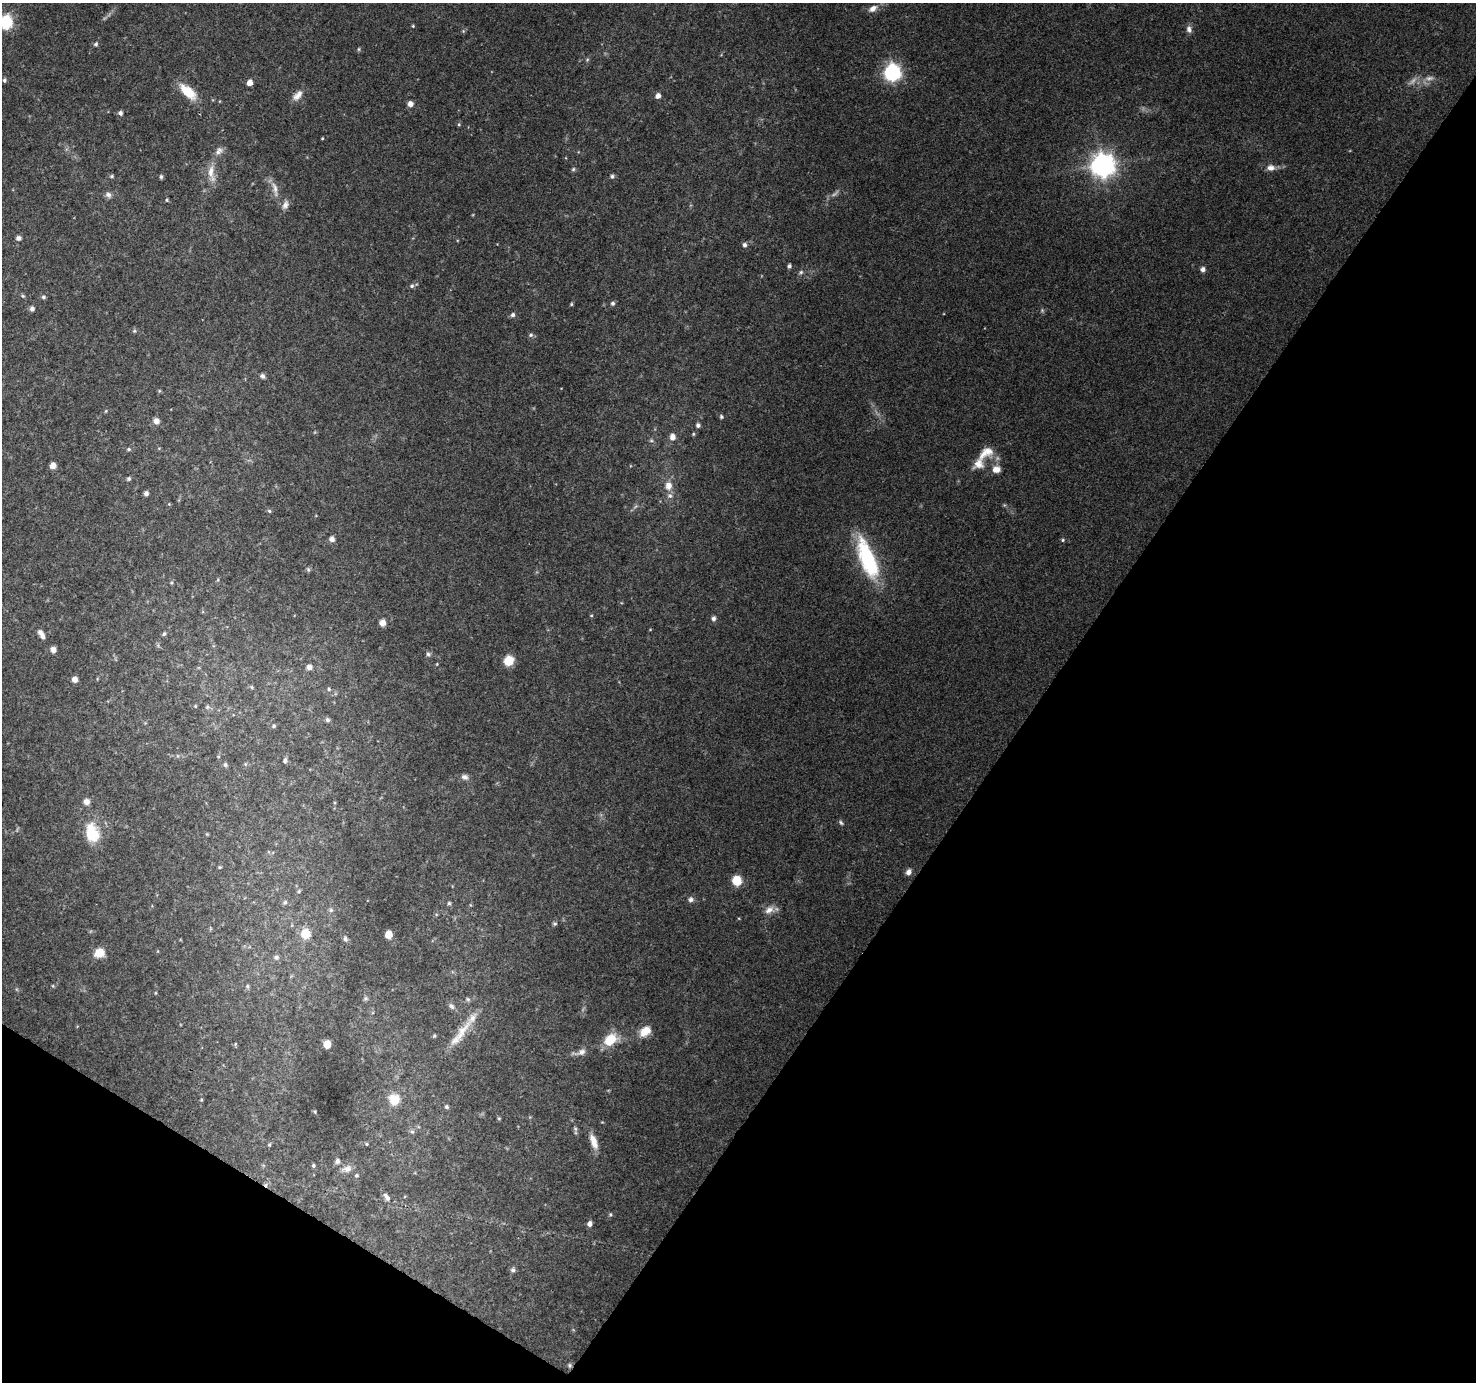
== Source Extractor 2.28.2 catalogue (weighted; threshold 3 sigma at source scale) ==
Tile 15 of 4 x 4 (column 3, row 4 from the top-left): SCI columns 2947-4420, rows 188-1567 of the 5900 x 5964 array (HDU 1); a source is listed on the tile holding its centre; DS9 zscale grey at full resolution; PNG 1478 x 1384 px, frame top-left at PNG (2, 3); no overlay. Shown black and unused: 34% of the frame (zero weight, under 3 of 4 exposures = <1% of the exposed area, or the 3 px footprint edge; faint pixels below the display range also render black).
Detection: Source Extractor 2.28.2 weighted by HDU 2 'WHT'; one run over the whole footprint, this tile lists its part. Background 0.114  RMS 0.0065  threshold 0.0294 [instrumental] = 3 sigma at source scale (4.5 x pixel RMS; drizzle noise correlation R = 1.50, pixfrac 1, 0.0396/0.0396 arcsec/px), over >= 5 px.
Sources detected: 148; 3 too faint to see at this stretch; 1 cosmic-ray / hot-pixel residue — not listed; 3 inside a brighter listed object's ellipse — not listed separately; the other 141 listed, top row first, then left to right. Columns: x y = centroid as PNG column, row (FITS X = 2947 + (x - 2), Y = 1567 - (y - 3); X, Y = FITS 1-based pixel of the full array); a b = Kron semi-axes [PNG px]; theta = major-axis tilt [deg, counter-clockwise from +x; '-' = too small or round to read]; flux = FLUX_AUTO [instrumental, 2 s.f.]
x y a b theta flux
873 8 12 7 31 4.7
6 22 12 10 86 29
413 26 4 4 - 0.73
1189 29 9 7 -76 3.1
463 31 5 5 - 0.85
96 44 6 5 - 1.3
359 49 6 4 90 0.8
587 60 6 4 46 0.88
892 72 7 7 - 230
1429 78 14 7 6 4.6
4 80 5 4 - 1.3
250 82 5 4 - 6.6
188 92 25 11 -42 16
297 95 16 9 44 5.2
658 96 5 5 - 4.2
410 104 7 7 - 3.2
120 113 5 5 - 2.2
459 124 5 4 - 0.92
322 138 3 3 - 0.55
219 151 12 9 39 3.7
1102 165 8 8 - 660
1271 168 11 8 -3 4.3
573 169 6 5 - 1.1
211 173 28 9 -84 9
112 176 6 5 - 1
612 176 5 5 - 1.5
161 177 6 4 90 1.2
275 189 25 7 -77 5.8
108 195 9 7 -44 2.5
167 200 5 4 - 0.82
285 205 13 8 71 3.7
18 238 7 6 - 2
745 245 6 5 - 1.8
789 266 5 4 - 1.6
1203 269 5 5 - 3.2
801 272 7 6 - 1.6
412 286 6 5 - 1.6
23 296 5 5 - 0.95
43 297 6 6 - 1.3
613 303 5 5 - 1.6
571 304 5 4 - 0.85
32 309 6 6 - 2.1
513 315 6 6 - 1.7
134 331 5 5 - 1.1
531 335 6 5 - 1.5
262 376 7 5 -39 2
159 391 6 3 72 0.78
106 411 5 3 - 0.7
721 417 5 5 - 1.1
156 421 8 7 - 3.8
698 425 4 4 - 2.2
693 434 5 4 - 0.78
672 437 8 7 - 3.9
651 440 6 5 - 1.2
129 449 6 4 14 1.2
986 453 24 14 33 12
53 466 5 5 - 6.4
996 469 9 7 9 6.1
129 479 6 5 - 1.3
668 486 12 10 -90 6
146 493 6 5 - 2
169 504 4 4 - 0.65
635 506 7 4 44 1.4
269 511 5 4 - 1.2
332 539 6 6 - 2.9
1063 540 5 4 - 0.99
867 558 51 17 -69 58
308 569 7 5 -64 1.2
171 582 6 5 - 1.1
591 615 5 3 - 0.61
713 618 6 5 - 2.1
382 623 6 6 - 4.6
41 634 12 6 -61 3.9
164 634 6 5 - 1.3
53 650 6 6 - 3.3
428 654 7 6 - 1.6
509 660 7 7 - 17
309 667 6 6 - 3.2
75 679 5 5 - 5
251 687 5 5 - 0.92
329 689 5 4 - 0.98
195 706 4 4 - 0.66
207 707 7 5 22 1.5
327 720 6 5 - 1.5
274 726 5 5 - 1.1
285 760 7 4 80 1.5
245 764 5 5 - 0.95
225 765 6 5 - 1.3
465 777 9 7 -19 2.7
86 802 7 7 - 3.5
841 822 8 4 -39 1.3
92 833 20 14 -78 23
207 834 4 4 - 0.6
220 867 4 3 - 0.76
908 872 7 6 - 3.4
737 880 7 6 - 21
299 891 5 5 - 1.1
691 900 6 6 - 2.8
285 902 7 6 - 1.7
449 903 6 5 - 1.2
471 905 5 3 - 0.56
331 910 6 6 - 1.5
769 910 14 10 30 5.6
555 924 6 5 - 1.1
305 933 10 9 - 13
388 934 5 5 - 15
345 939 9 6 -76 1.9
99 953 9 8 - 14
276 957 7 6 - 2
53 986 5 4 - 0.72
247 986 5 5 - 1.1
155 993 5 3 - 0.62
365 998 7 6 - 1.4
468 999 6 5 - 1.2
451 1006 10 7 -42 2.3
645 1031 16 11 38 9.4
462 1032 40 11 55 17
434 1036 5 5 - 1
610 1039 19 13 38 16
235 1044 5 4 - 0.75
327 1044 5 5 - 14
580 1052 21 8 13 5
394 1099 12 11 - 13
201 1100 4 3 - 0.72
446 1107 5 5 - 1.5
315 1112 4 4 - 0.68
499 1118 5 3 - 0.64
575 1129 9 5 -83 1.6
412 1132 7 4 -1 1.2
594 1142 20 8 -71 8.1
366 1144 4 4 - 0.82
269 1145 5 4 - 0.91
337 1161 6 6 - 2.3
313 1166 5 4 - 1.2
347 1169 15 8 13 4.5
356 1175 5 5 - 1.2
387 1197 12 6 -55 3
610 1214 6 5 - 0.98
589 1224 5 5 - 3.3
513 1270 6 6 - 1.8
569 1365 6 5 - 1.3
Overlapping masked pixels (flux is a lower limit): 1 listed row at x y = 569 1365
Isophote crosses this tile's border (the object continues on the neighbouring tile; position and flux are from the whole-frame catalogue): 1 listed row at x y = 6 22